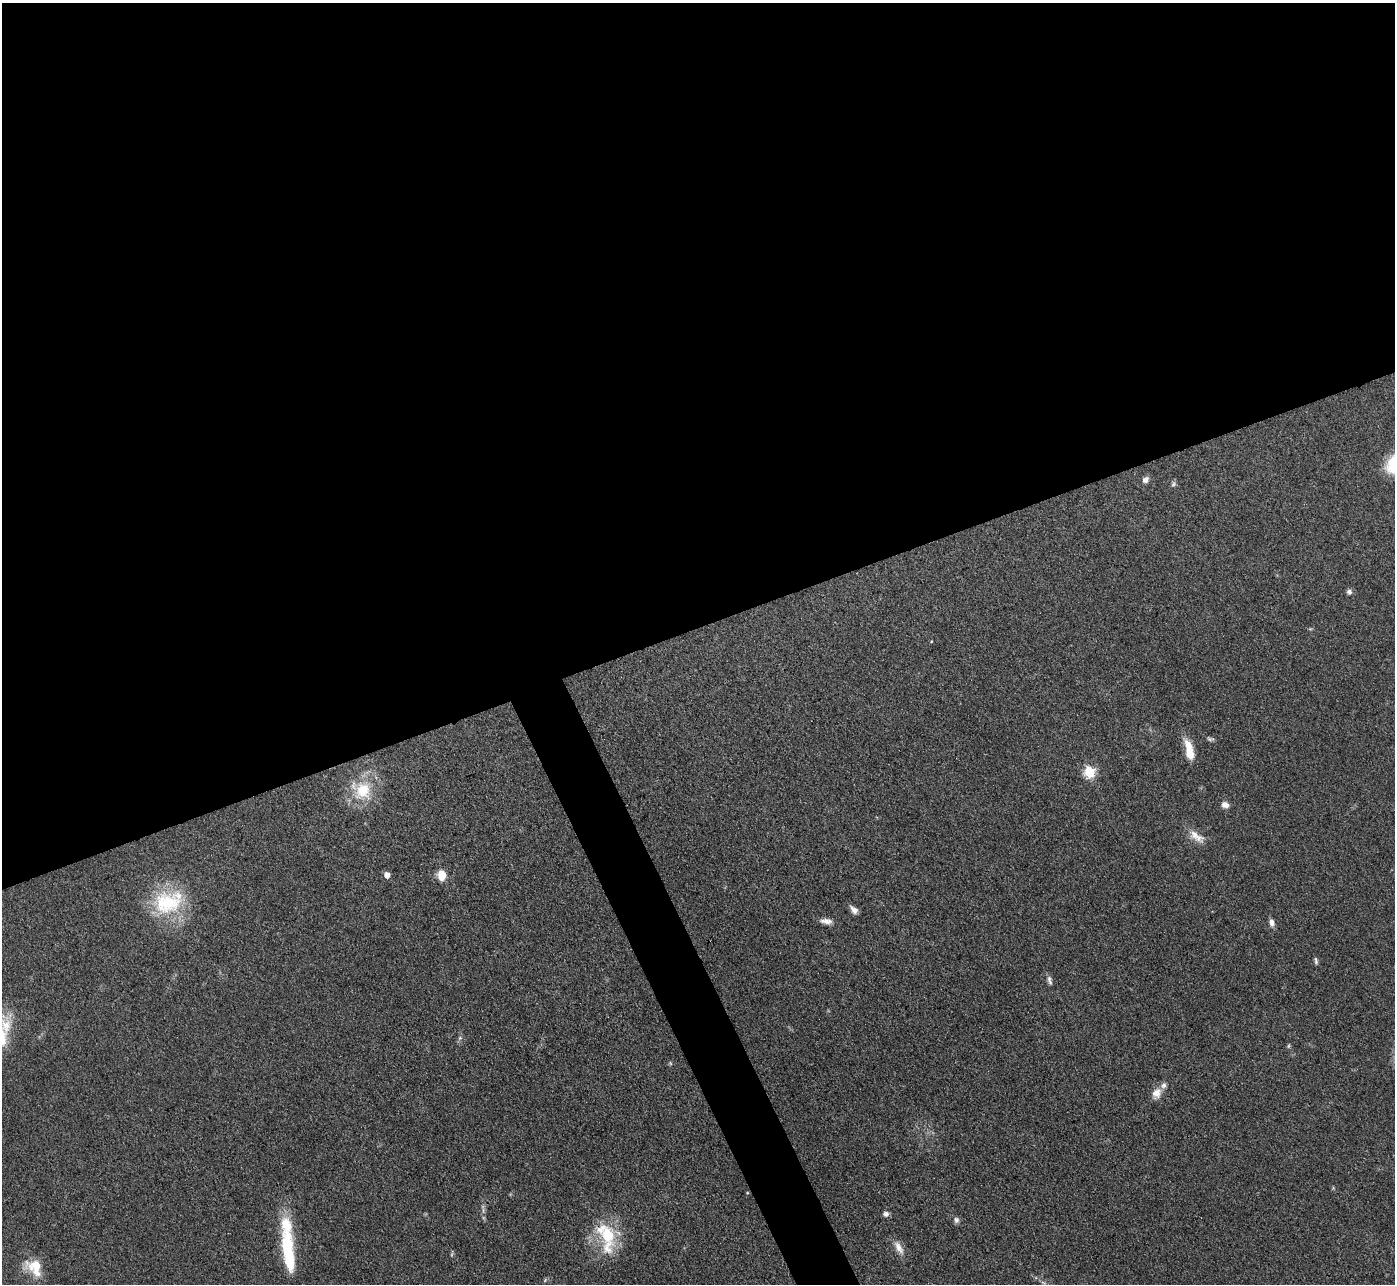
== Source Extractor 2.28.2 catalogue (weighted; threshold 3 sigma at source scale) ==
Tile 2 of 4 x 4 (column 2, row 1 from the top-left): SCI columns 1395-2787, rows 3997-5278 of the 5575 x 5562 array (HDU 1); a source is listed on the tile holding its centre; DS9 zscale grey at full resolution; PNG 1397 x 1286 px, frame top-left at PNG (2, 3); no overlay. Shown black and unused: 51% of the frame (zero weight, under 3 of 4 exposures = <1% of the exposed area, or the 3 px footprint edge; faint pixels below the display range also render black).
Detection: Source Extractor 2.28.2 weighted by HDU 2 'WHT'; one run over the whole footprint, this tile lists its part. Background 0.134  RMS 0.0072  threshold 0.0325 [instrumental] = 3 sigma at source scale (4.5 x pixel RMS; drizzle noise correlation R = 1.50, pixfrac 1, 0.05/0.05 arcsec/px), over >= 5 px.
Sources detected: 34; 1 too faint to see at this stretch — not listed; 4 inside a brighter listed object's ellipse — not listed separately; the other 29 listed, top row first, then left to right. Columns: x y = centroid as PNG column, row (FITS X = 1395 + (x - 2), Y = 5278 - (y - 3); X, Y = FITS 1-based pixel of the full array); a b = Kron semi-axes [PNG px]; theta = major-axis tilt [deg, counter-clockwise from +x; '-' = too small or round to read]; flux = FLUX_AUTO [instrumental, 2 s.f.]
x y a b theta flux
1145 480 8 7 - 3.3
1349 592 8 7 - 2.2
1210 739 10 5 -5 1.6
1189 750 25 9 -75 13
1089 772 6 6 - 57
363 790 26 24 78 31
1225 805 10 8 -17 3.7
1196 837 25 10 -38 8.7
387 875 5 5 - 6.5
441 875 11 8 -83 10
168 902 44 31 22 55
854 910 10 6 -47 3.9
826 921 14 7 -7 4.6
1272 922 10 6 -78 3.5
1316 961 10 4 -83 1.6
1050 980 13 5 -76 2.6
6 1026 27 17 -69 20
460 1038 6 5 - 1.4
1288 1046 6 4 89 0.97
670 1063 6 3 -71 0.86
1157 1093 15 11 58 7.3
747 1193 4 3 - 0.56
886 1214 7 6 - 2.8
956 1220 8 7 - 2.3
607 1235 29 23 -80 34
899 1247 21 8 -61 6.7
288 1252 60 14 -83 44
34 1267 22 17 -41 19
545 1280 6 4 49 0.95
Isophote crosses this tile's border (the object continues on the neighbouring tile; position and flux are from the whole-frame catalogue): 1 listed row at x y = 6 1026